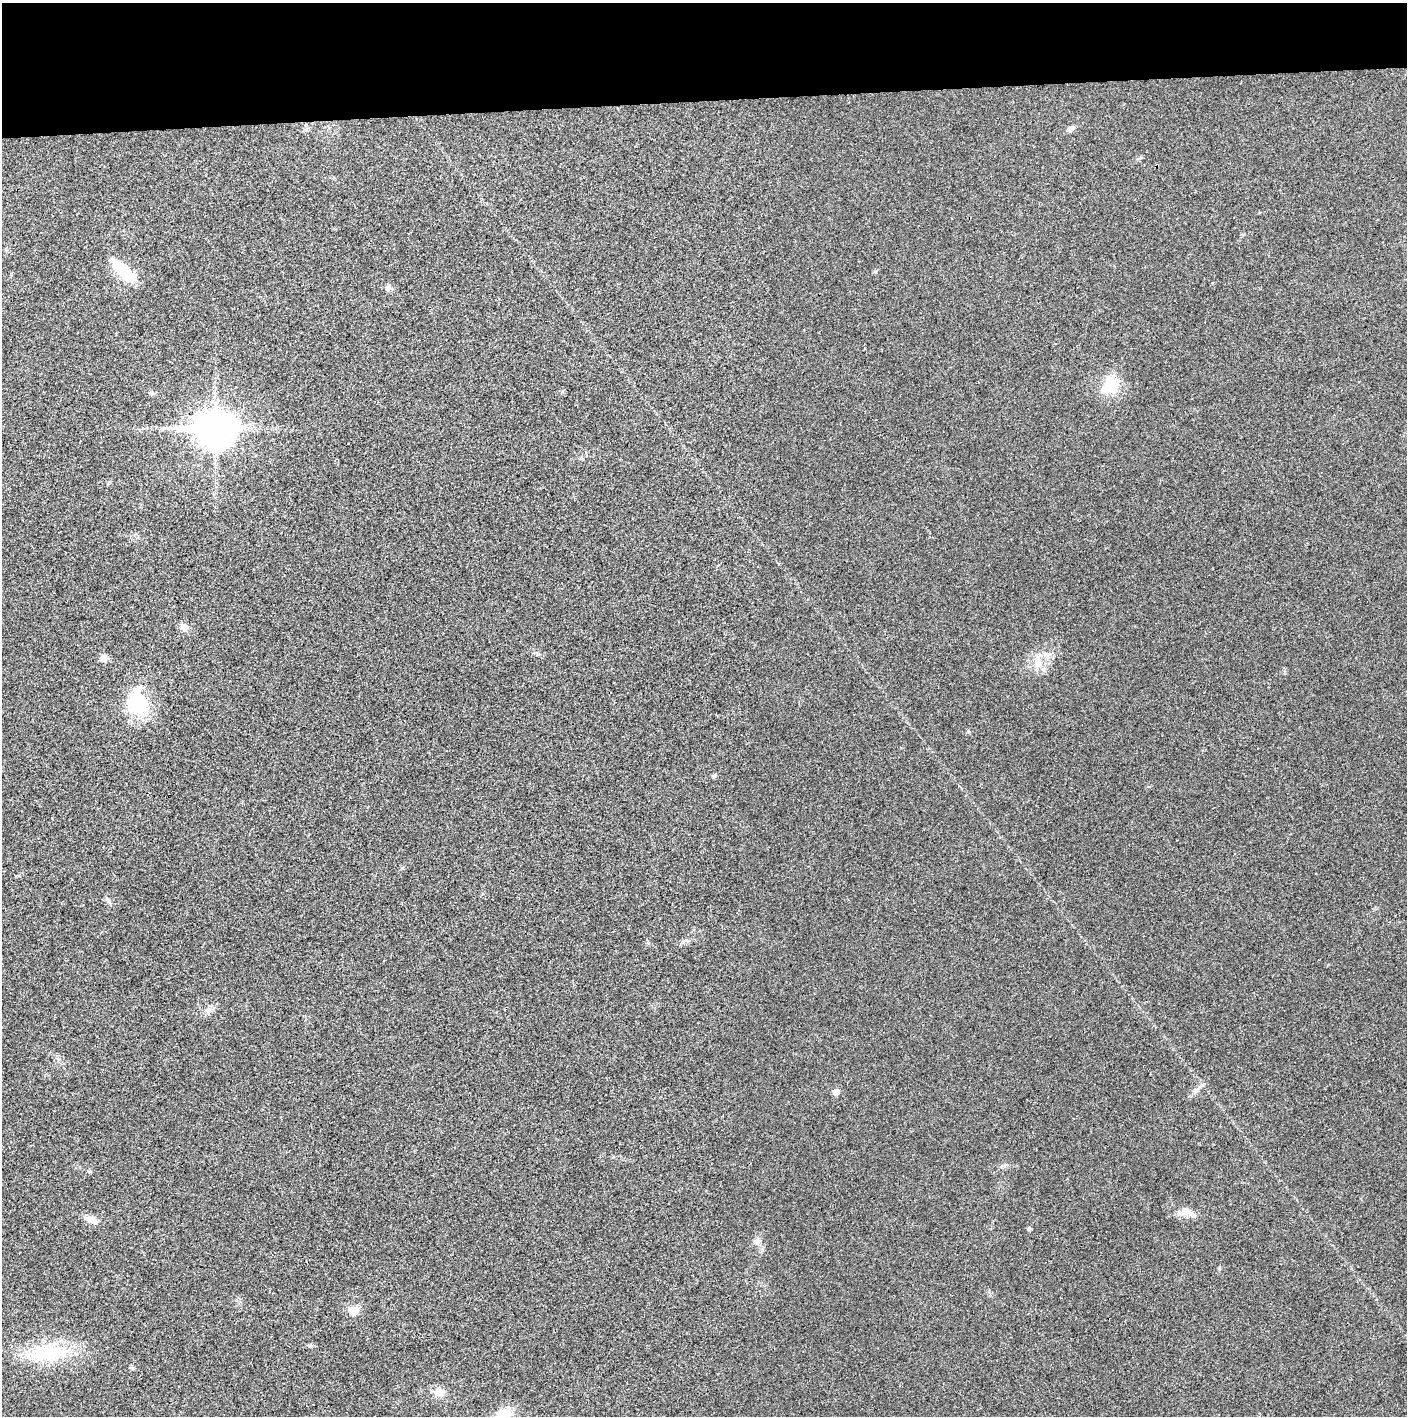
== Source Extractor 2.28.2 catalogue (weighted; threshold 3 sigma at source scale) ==
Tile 2 of 3 x 3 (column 2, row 1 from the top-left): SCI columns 1414-2818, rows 2829-4242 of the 4227 x 4252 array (HDU 1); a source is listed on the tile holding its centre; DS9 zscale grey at full resolution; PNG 1409 x 1418 px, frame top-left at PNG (2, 3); no overlay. Shown black and unused: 7% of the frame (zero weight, under 3 of 4 exposures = <1% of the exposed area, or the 3 px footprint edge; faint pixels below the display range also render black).
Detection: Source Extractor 2.28.2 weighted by HDU 2 'WHT'; one run over the whole footprint, this tile lists its part. Background 0.0248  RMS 0.006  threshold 0.0269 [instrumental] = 3 sigma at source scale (4.5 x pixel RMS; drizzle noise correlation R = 1.50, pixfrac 1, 0.05/0.05 arcsec/px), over >= 5 px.
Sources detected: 21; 1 inside a brighter object's white glare — not listed; the other 20 listed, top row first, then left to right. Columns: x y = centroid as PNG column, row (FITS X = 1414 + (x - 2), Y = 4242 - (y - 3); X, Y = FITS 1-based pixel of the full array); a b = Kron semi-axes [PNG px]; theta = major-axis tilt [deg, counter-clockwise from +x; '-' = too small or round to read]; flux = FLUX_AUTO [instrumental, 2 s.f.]
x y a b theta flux
1071 129 11 6 27 2
124 272 32 11 -43 25
388 288 10 6 73 1.7
1110 384 24 19 -59 15
215 429 14 11 2 1300
184 627 10 9 - 3.5
104 658 9 9 - 2.9
1037 662 13 9 -60 5.8
137 703 32 26 -75 30
714 776 6 4 2 0.85
108 901 7 4 -72 1.1
836 1092 6 5 - 4.1
1186 1212 17 11 -14 5.5
91 1219 16 9 -21 4.6
757 1241 10 8 2 2.6
354 1310 12 11 - 5.5
310 1346 6 4 -1 0.97
48 1353 54 22 4 39
439 1392 12 11 - 5.6
503 1414 24 13 24 11
Overlapping masked pixels (flux is a lower limit): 1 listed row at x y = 215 429
Isophote crosses this tile's border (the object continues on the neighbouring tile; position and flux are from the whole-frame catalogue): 1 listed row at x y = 503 1414
Unlisted compact peaks at least as high as the median listed source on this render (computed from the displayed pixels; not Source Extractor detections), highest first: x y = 1029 1229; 1219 1268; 968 731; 132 1368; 402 868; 875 271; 648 943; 152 393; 686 940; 1141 157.